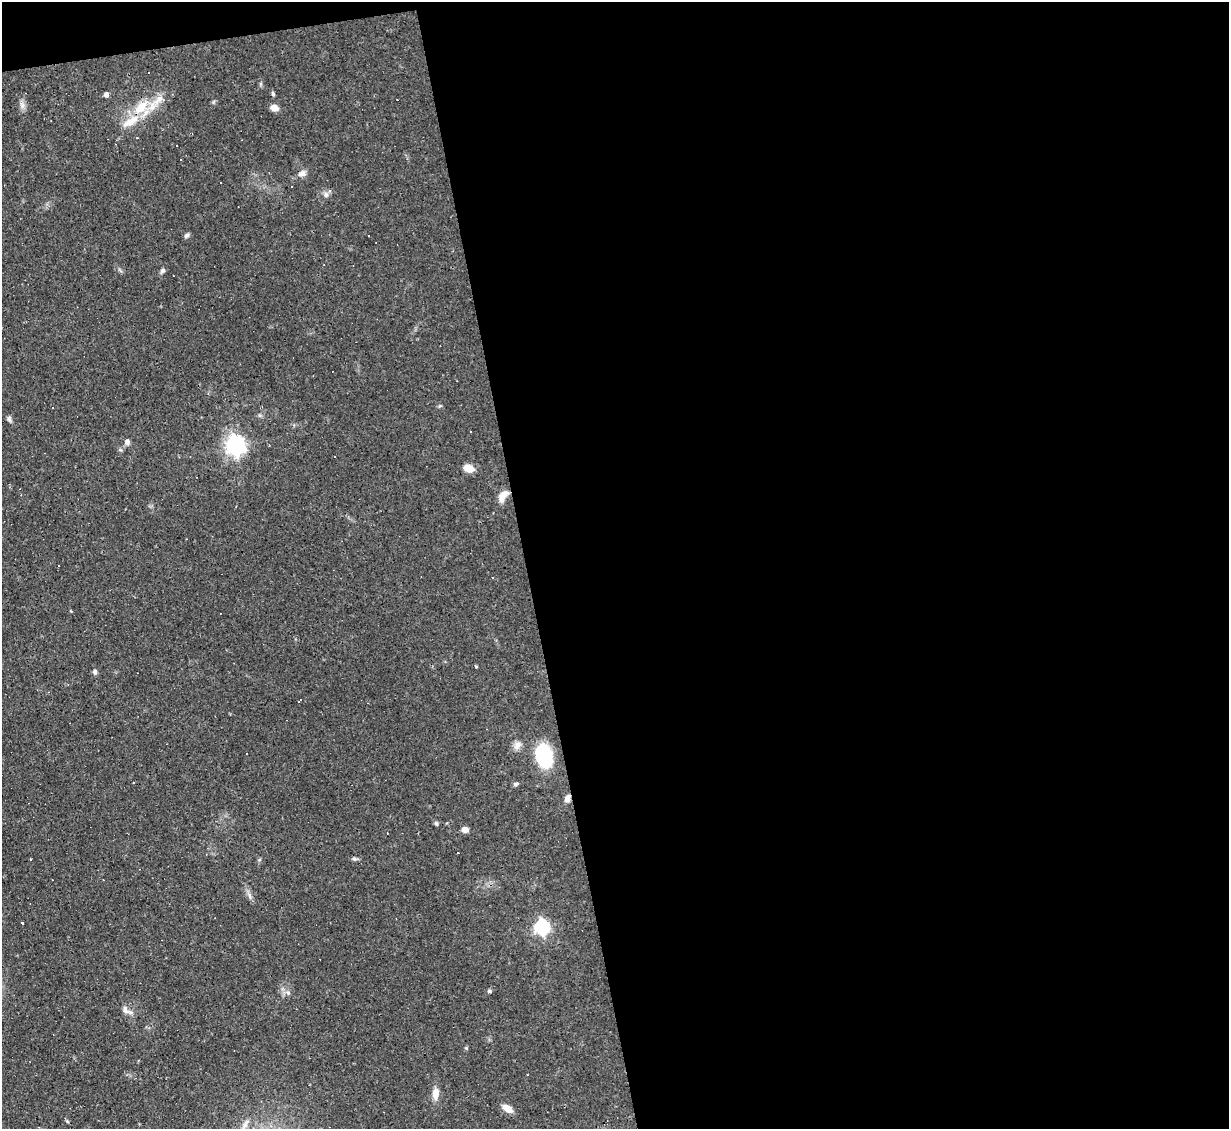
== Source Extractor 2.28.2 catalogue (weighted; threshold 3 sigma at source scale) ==
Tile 4 of 4 x 4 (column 4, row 1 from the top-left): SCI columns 3683-4909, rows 3628-4754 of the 4909 x 4884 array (HDU 1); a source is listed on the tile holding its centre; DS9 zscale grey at full resolution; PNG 1231 x 1131 px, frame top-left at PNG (2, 2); no overlay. Shown black and unused: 58% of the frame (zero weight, under 2 of 3 exposures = <1% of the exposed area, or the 3 px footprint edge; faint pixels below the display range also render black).
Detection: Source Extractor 2.28.2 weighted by HDU 2 'WHT'; one run over the whole footprint, this tile lists its part. Background 0.067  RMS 0.0045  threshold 0.0204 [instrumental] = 3 sigma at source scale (4.5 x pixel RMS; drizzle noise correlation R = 1.50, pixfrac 1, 0.05/0.05 arcsec/px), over >= 5 px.
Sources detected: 56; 14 cosmic-ray / hot-pixel residue — not listed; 2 inside a brighter listed object's ellipse — not listed separately; the other 40 listed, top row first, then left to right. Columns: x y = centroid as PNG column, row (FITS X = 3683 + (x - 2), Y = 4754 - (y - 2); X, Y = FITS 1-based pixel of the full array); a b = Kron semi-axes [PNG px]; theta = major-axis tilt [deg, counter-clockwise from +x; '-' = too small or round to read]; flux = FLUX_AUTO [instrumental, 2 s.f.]
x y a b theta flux
106 94 5 4 - 1.7
273 94 6 4 -73 0.8
22 105 11 6 -79 1.9
141 107 25 13 48 12
274 108 9 7 -22 2.9
137 138 3 2 - 0.3
177 145 3 3 - 2.2
302 173 10 8 21 2
326 195 8 8 - 1.7
187 235 7 5 44 1
163 270 8 5 39 0.98
52 407 3 3 - 1.2
9 419 8 5 -73 1.1
127 442 7 6 - 1.7
235 445 8 7 - 220
469 468 10 7 -18 5.9
503 496 16 8 55 4.2
492 577 3 3 - 0.95
71 611 4 3 - 0.44
475 666 3 3 - 0.92
95 672 7 5 -77 1.1
299 701 5 3 - 0.98
517 745 12 9 54 2.6
544 756 23 15 -77 33
516 784 7 5 13 0.95
567 798 9 7 63 2.1
436 823 6 5 - 0.9
465 830 7 6 - 2.6
30 859 3 3 - 2.6
354 859 6 5 - 0.85
249 896 9 4 -80 1.3
22 923 3 3 - 1.3
542 927 7 7 - 95
489 991 5 4 - 0.85
288 993 6 5 - 0.96
125 1010 12 8 -64 2.4
466 1048 4 4 - 0.49
435 1093 15 8 85 3.9
507 1108 11 6 -36 4.9
245 1125 16 6 57 3
Overlapping masked pixels (flux is a lower limit): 1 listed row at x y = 567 798